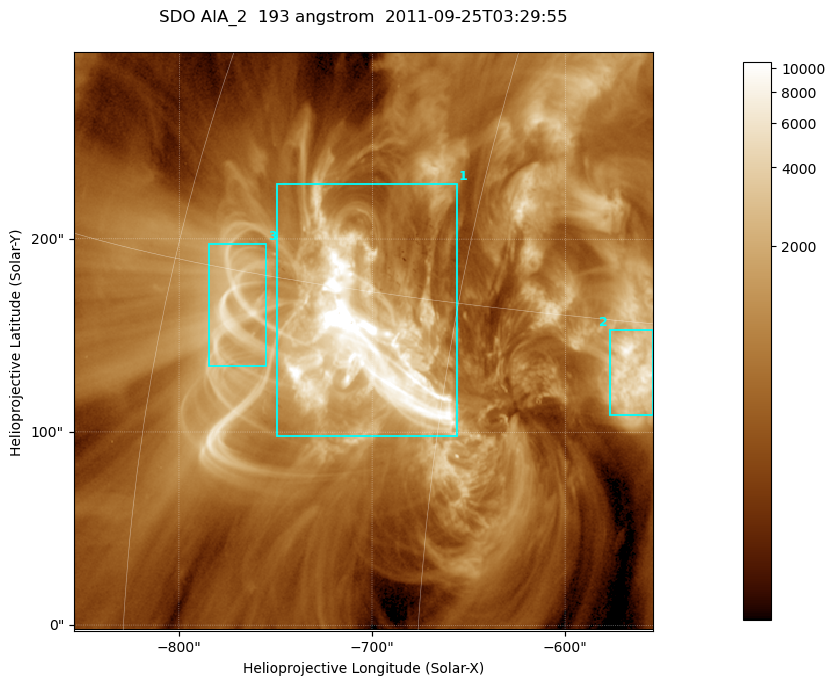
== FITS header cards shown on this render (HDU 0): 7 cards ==
TELESCOP= 'SDO     '           /
INSTRUME= 'AIA_2   '           /
WAVELNTH=                  193 /
WAVEUNIT= 'angstrom'           /
DATE-OBS= '2011-09-25T03:29:55.84' /
CTYPE1  = 'HPLN-TAN'           /
CTYPE2  = 'HPLT-TAN'           /

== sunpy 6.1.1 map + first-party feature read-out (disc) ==
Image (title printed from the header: SDO AIA_2  193 angstrom  2011-09-25T03:29:55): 499 x 499 px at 0.601 arcsec/px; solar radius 957 arcsec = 1592 px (partial field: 3.1% of the solar disc is inside the frame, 100% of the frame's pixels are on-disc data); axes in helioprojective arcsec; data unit not stated in the header (colour bar unlabelled)
Orientation: roll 0.0578 deg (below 1 deg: not rotated)
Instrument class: DISC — disc imager (sunpy class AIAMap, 193 A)
Bright regions (active regions / flare kernels): reference = the on-disc median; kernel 5 px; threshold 5 sigma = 2192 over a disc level ~660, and >= 1.15x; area >= 249 px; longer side >= 6 px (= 3.6 arcsec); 3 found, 3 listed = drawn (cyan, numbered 1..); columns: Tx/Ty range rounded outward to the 2 arcsec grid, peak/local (2 s.f.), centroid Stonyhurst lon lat
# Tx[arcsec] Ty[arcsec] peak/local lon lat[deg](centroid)
1 -750..-656 98..230 50 -49 +13
2 -578..-554 108..154 12 -37 +13
3 -786..-754 134..198 9.1 -56 +14